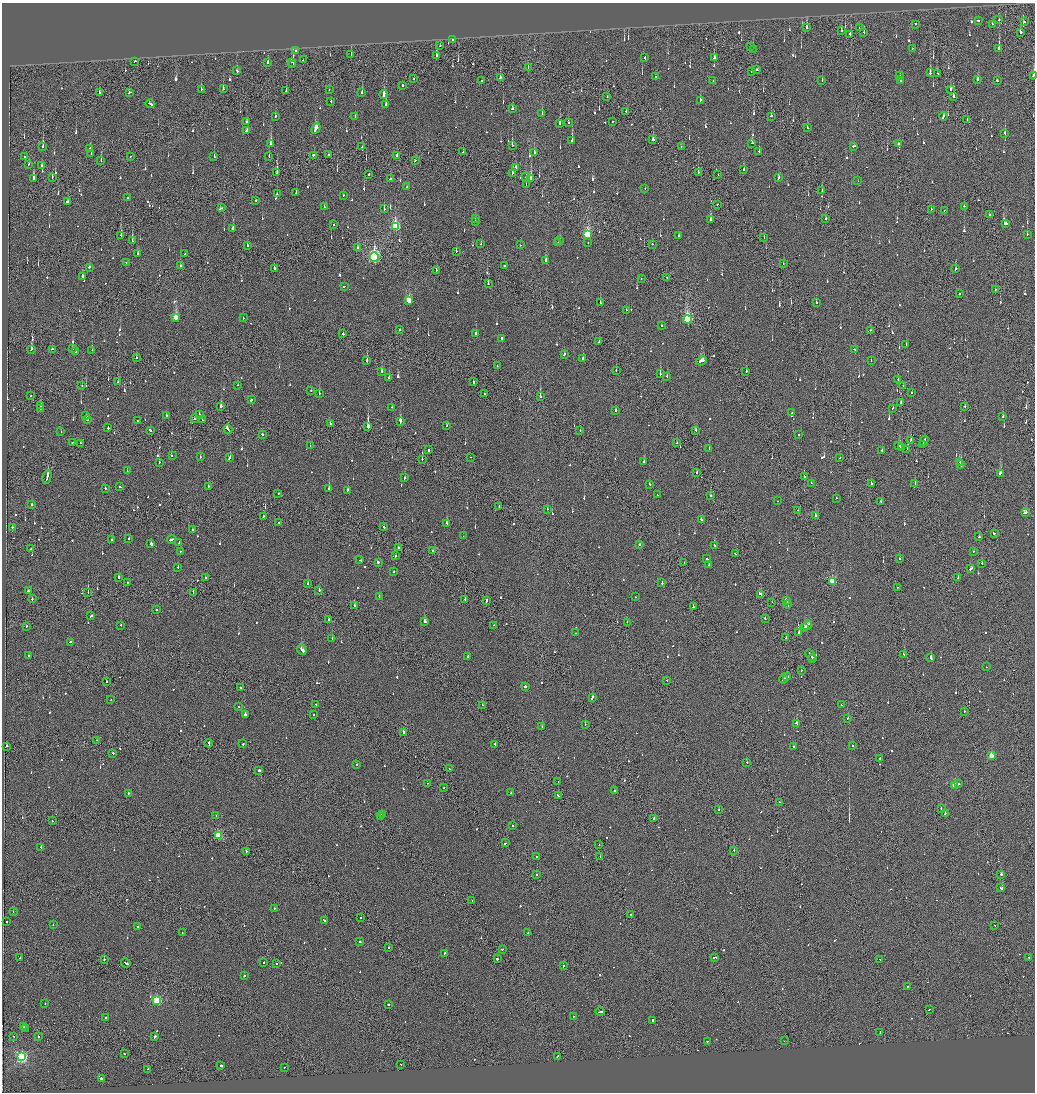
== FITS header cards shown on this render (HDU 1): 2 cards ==
NAXIS1  =                 2065
NAXIS2  =                 2180

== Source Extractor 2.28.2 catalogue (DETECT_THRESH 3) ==
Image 2065 x 2180 px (HDU 1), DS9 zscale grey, zoomed out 1/2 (1 PNG px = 2 x 2 image px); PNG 1037 x 1094 px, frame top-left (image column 1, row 2179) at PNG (2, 3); each listed source drawn as its Kron ellipse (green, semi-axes under 4 px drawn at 4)
Background -0.138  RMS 0.067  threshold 0.2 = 3 sigma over >= 5 px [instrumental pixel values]
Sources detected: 1102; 56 cannot appear on this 1/2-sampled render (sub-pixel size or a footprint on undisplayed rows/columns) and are neither listed nor drawn; of the other 1046, the 500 brightest by FLUX_AUTO listed and drawn (546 fainter detections omitted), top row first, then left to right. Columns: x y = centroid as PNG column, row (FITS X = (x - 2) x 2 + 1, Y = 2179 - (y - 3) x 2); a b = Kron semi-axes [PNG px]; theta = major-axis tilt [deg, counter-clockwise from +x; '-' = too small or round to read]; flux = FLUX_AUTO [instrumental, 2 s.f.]
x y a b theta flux
999 20 2 2 - 110
978 21 2 2 - 150
1024 22 2 2 - 72
915 24 2 2 - 260
992 24 2 1 - 240
859 27 2 2 - 71
807 28 3 2 - 150
841 30 3 2 - 73
864 32 2 2 - 130
1020 32 2 2 - 210
850 35 4 2 - 160
453 40 2 2 - 83
440 46 2 1 - 190
750 46 2 2 - 330
912 48 2 2 - 140
999 48 2 2 - 1600
753 49 2 1 - 74
296 50 2 2 - 73
351 54 3 2 - 120
436 56 3 2 - 530
645 58 3 2 - 410
714 58 2 2 - 130
303 60 2 1 - 100
135 61 2 2 - 70
291 62 4 2 - 100
268 63 2 2 - 200
293 65 3 2 - 620
528 67 3 1 - 100
757 70 2 2 - 100
237 71 2 2 - 120
751 72 2 1 - 120
930 73 2 2 - 340
937 73 2 1 - 260
1033 75 4 2 - 170
900 76 2 2 - 130
500 77 3 2 - 140
655 77 2 2 - 71
413 79 2 1 - 230
978 79 3 2 - 82
713 80 2 2 - 110
822 80 2 2 - 93
901 80 2 2 - 87
481 81 2 2 - 91
997 81 2 2 - 89
402 85 2 2 - 250
201 89 2 2 - 97
223 89 3 2 - 96
951 89 3 2 - 90
286 90 3 2 - 110
329 90 2 2 - 78
129 92 3 2 - 110
99 93 2 2 - 590
362 93 2 2 - 80
384 94 4 2 - 940
607 96 2 1 - 130
953 97 2 1 - 2200
700 100 2 2 - 440
331 101 2 2 - 130
150 104 5 2 - 370
386 105 3 2 - 370
512 109 2 2 - 130
626 111 2 1 - 660
542 114 2 1 - 230
275 116 2 2 - 65
355 116 2 2 - 100
771 116 2 2 - 130
944 116 4 2 - 270
967 119 2 1 - 150
247 122 2 2 - 100
568 122 2 2 - 80
612 122 2 1 - 190
560 123 2 2 - 160
807 128 2 2 - 110
316 129 6 2 62 380
247 131 3 2 - 460
1005 133 3 2 - 130
653 140 3 2 - 120
572 141 2 2 - 3600
752 143 2 2 - 71
271 144 3 2 - 1600
898 144 2 1 - 190
512 145 2 2 - 540
43 146 2 2 - 340
853 146 3 2 - 190
362 147 2 1 - 97
681 147 2 1 - 83
90 148 2 2 - 85
759 151 2 2 - 64
463 152 2 2 - 150
534 152 2 2 - 150
91 153 3 2 - 98
328 154 3 2 - 100
313 155 3 2 - 280
397 155 2 2 - 110
25 156 2 2 - 140
130 156 2 1 - 73
269 156 2 2 - 260
214 157 2 2 - 90
101 160 3 1 - 91
415 161 2 2 - 140
29 164 2 2 - 73
41 166 2 2 - 260
516 167 2 2 - 75
744 170 2 2 - 290
277 173 3 2 - 250
512 173 2 1 - 120
698 173 2 2 - 270
369 174 2 2 - 200
718 175 2 1 - 190
52 177 2 1 - 73
526 177 3 1 - 160
33 178 3 2 - 310
778 178 3 2 - 100
390 179 2 2 - 120
531 179 3 1 - 11000
858 181 2 2 - 190
526 185 2 1 - 72
406 187 2 1 - 65
645 188 2 1 - 70
822 191 2 1 - 91
296 193 2 2 - 160
277 194 2 2 - 130
343 195 2 2 - 65
127 198 2 2 - 72
256 200 2 2 - 85
67 202 2 2 - 120
717 204 2 1 - 80
964 206 2 2 - 99
324 207 2 2 - 87
222 208 2 2 - 65
384 209 2 2 - 160
931 209 2 2 - 160
944 210 2 2 - 70
990 215 2 2 - 370
475 218 2 2 - 160
826 219 2 1 - 86
711 220 2 2 - 500
475 221 2 2 - 180
1005 224 3 2 - 250
334 225 2 2 - 110
395 226 4 3 - 1200
232 229 2 2 - 270
1027 234 2 2 - 93
121 235 2 2 - 190
587 235 4 3 - 1100
679 235 2 2 - 250
764 238 2 2 - 64
132 241 3 2 - 120
560 241 2 2 - 120
558 242 2 2 - 130
588 242 2 2 - 95
481 244 2 1 - 77
652 244 2 2 - 110
247 245 2 2 - 65
520 245 2 2 - 81
358 248 2 2 - 100
456 251 2 1 - 77
138 254 3 2 - 91
185 254 2 2 - 130
374 257 5 3 - 3100
546 260 3 2 - 220
126 263 2 2 - 85
783 264 2 2 - 100
505 265 2 2 - 65
180 266 2 2 - 74
89 267 3 2 - 200
274 269 3 1 - 150
956 269 3 2 - 150
436 270 2 2 - 190
82 277 2 2 - 150
667 277 2 1 - 130
641 279 2 2 - 75
488 283 2 2 - 140
344 286 3 2 - 130
995 290 2 1 - 190
959 294 2 2 - 610
409 300 3 3 - 570
600 303 2 2 - 270
816 303 2 2 - 76
626 310 2 2 - 64
176 318 4 3 - 460
243 318 2 2 - 150
688 320 4 3 - 1700
661 326 2 2 - 73
399 330 2 2 - 120
871 330 2 2 - 96
476 333 3 2 - 260
343 334 2 2 - 580
502 338 2 2 - 170
599 342 2 2 - 100
906 345 2 1 - 69
31 349 3 2 - 140
52 349 2 2 - 270
72 349 2 2 - 110
854 349 2 1 - 110
92 350 2 2 - 67
76 351 2 1 - 95
564 354 2 2 - 260
136 358 2 1 - 69
583 358 2 2 - 75
367 361 2 2 - 560
701 361 5 2 - 320
871 361 2 2 - 63
497 366 2 2 - 100
616 370 2 2 - 120
382 371 3 2 - 150
746 371 2 2 - 200
660 374 2 2 - 180
667 377 2 1 - 120
389 378 2 2 - 89
898 380 2 1 - 68
118 382 2 2 - 68
473 382 2 1 - 260
82 385 2 1 - 68
238 385 2 2 - 73
903 386 2 2 - 68
311 390 2 2 - 84
319 393 2 2 - 110
912 393 2 2 - 76
484 394 2 1 - 140
31 395 2 2 - 71
540 397 2 2 - 500
251 400 2 1 - 320
901 403 2 2 - 200
40 405 2 2 - 380
221 406 3 2 - 140
965 406 2 1 - 130
392 407 2 2 - 64
40 408 2 1 - 250
893 408 2 2 - 92
616 410 3 2 - 190
792 413 2 2 - 110
199 414 2 1 - 85
86 416 2 2 - 810
167 416 2 2 - 130
1003 417 2 2 - 200
195 418 3 2 - 140
87 420 2 2 - 98
203 420 2 1 - 75
137 421 2 2 - 93
400 421 3 2 - 1800
330 424 2 2 - 110
447 426 2 2 - 80
108 427 3 2 - 250
368 427 3 2 - 4000
228 429 4 2 - 340
150 430 2 2 - 220
696 430 3 2 - 93
580 431 2 1 - 130
61 432 2 2 - 69
262 434 2 2 - 840
798 435 2 2 - 250
910 440 2 2 - 180
924 441 5 2 - 390
72 443 2 2 - 150
80 443 2 1 - 78
677 443 2 2 - 80
923 444 3 1 - 140
310 446 2 1 - 64
899 446 3 2 - 160
901 447 3 1 - 140
709 448 2 2 - 130
907 449 2 1 - 330
429 450 2 2 - 380
882 450 2 2 - 300
172 456 2 2 - 110
200 457 2 2 - 77
230 457 3 2 - 330
470 457 2 2 - 150
840 458 2 1 - 66
422 459 2 2 - 98
644 461 2 2 - 110
159 462 2 2 - 84
960 462 3 2 - 290
961 465 2 2 - 300
127 471 2 1 - 110
697 472 2 2 - 140
1000 473 2 2 - 450
804 476 2 2 - 100
47 477 7 2 77 430
404 478 2 2 - 78
811 483 2 1 - 84
649 484 2 2 - 170
871 484 2 1 - 770
915 484 2 1 - 81
208 486 2 2 - 130
120 487 2 1 - 98
105 488 2 2 - 110
329 489 2 2 - 310
347 490 2 2 - 340
278 493 2 2 - 79
657 495 2 2 - 100
711 495 2 2 - 79
836 498 2 2 - 72
777 501 2 2 - 64
881 501 2 2 - 74
32 505 2 2 - 690
499 507 3 1 - 150
547 509 2 2 - 84
798 510 2 2 - 78
1025 513 4 2 - 290
263 516 2 2 - 73
815 516 2 2 - 260
701 519 2 2 - 120
279 522 2 1 - 110
446 523 3 2 - 160
13 527 2 2 - 150
384 527 2 2 - 190
193 529 2 2 - 93
994 533 2 2 - 170
463 536 2 1 - 140
979 537 2 2 - 100
129 538 2 2 - 170
172 539 4 2 - 280
112 540 2 2 - 88
179 543 2 2 - 150
151 544 2 2 - 680
640 544 2 2 - 110
715 545 3 2 - 130
398 548 2 2 - 220
31 549 2 1 - 120
433 550 3 2 - 110
974 551 2 2 - 75
180 552 2 2 - 63
736 554 3 2 - 180
395 556 2 2 - 99
707 559 2 2 - 120
900 559 2 2 - 79
360 560 3 2 - 220
378 562 3 2 - 190
684 562 2 2 - 120
982 563 2 2 - 74
709 564 2 2 - 110
178 567 2 2 - 77
971 569 3 2 - 220
394 572 2 2 - 65
119 577 2 2 - 200
205 578 2 2 - 88
958 578 2 2 - 110
832 581 3 3 - 580
127 582 2 2 - 73
662 582 3 2 - 200
308 584 2 2 - 140
897 587 2 1 - 66
319 590 2 2 - 160
28 591 2 2 - 110
88 592 2 1 - 480
193 592 2 1 - 66
760 594 3 1 - 220
379 596 2 2 - 130
635 597 2 2 - 78
32 599 2 2 - 110
465 600 2 1 - 81
786 600 4 2 - 300
486 601 3 1 - 210
772 602 2 1 - 71
788 604 4 2 - 370
354 605 3 2 - 160
693 607 2 2 - 380
156 610 2 2 - 150
91 616 3 2 - 160
765 618 3 2 - 95
328 620 2 1 - 66
424 622 2 2 - 400
627 622 2 1 - 85
121 625 2 2 - 73
494 625 2 2 - 74
807 625 5 2 - 410
26 626 2 2 - 79
805 627 3 1 - 250
799 632 2 2 - 330
575 633 2 1 - 92
332 638 2 2 - 67
786 638 3 1 - 210
70 642 3 2 - 120
302 650 5 2 - 440
904 654 3 2 - 160
29 655 2 2 - 170
811 655 6 2 -54 440
468 657 3 2 - 1000
931 657 4 2 - 320
813 659 4 2 - 300
986 667 2 2 - 80
801 670 2 1 - 63
787 677 3 2 - 160
783 679 4 2 - 200
667 680 2 2 - 63
106 682 2 2 - 100
525 686 2 2 - 720
240 688 2 2 - 110
592 697 3 2 - 580
111 700 2 2 - 77
316 704 2 2 - 71
482 705 2 2 - 80
841 705 2 2 - 95
238 706 2 2 - 100
964 711 2 1 - 310
245 715 3 2 - 280
313 715 2 2 - 110
848 718 2 2 - 150
585 724 2 1 - 82
797 724 3 2 - 270
542 727 2 2 - 65
404 732 2 2 - 120
96 740 2 2 - 100
209 743 4 2 - 180
243 744 2 2 - 160
495 744 2 2 - 630
6 746 3 2 - 150
852 746 2 2 - 370
794 747 3 2 - 190
113 753 2 2 - 100
991 756 3 2 - 270
880 759 2 1 - 140
746 762 2 2 - 87
356 764 2 1 - 65
449 769 2 2 - 100
259 770 2 2 - 450
558 782 2 1 - 100
427 783 2 1 - 66
959 784 2 2 - 92
954 785 3 3 - 500
443 788 2 1 - 210
614 791 2 2 - 200
128 793 2 2 - 71
511 793 2 2 - 86
558 796 3 2 - 260
780 802 2 1 - 69
941 808 2 1 - 73
719 809 2 1 - 82
945 813 2 1 - 340
382 815 2 2 - 300
216 816 2 2 - 81
381 817 2 1 - 86
654 818 2 2 - 150
52 821 2 2 - 100
512 826 2 2 - 150
218 835 3 3 - 800
505 843 3 1 - 420
599 845 2 1 - 65
41 847 2 2 - 200
734 850 2 1 - 270
246 851 2 2 - 88
536 856 2 2 - 70
600 857 2 1 - 95
1001 874 2 2 - 460
537 875 2 1 - 450
1001 888 4 2 - 260
472 901 2 1 - 120
274 908 2 2 - 180
13 911 2 1 - 230
631 914 2 2 - 92
360 918 2 2 - 71
324 920 3 2 - 240
7 921 2 2 - 66
53 925 2 2 - 71
994 925 2 1 - 150
138 927 2 2 - 120
182 933 2 2 - 67
528 933 2 2 - 96
360 942 2 2 - 240
389 947 2 2 - 110
502 949 2 2 - 88
444 953 2 2 - 120
715 957 3 1 - 240
20 958 2 1 - 71
1029 958 2 2 - 170
104 959 2 1 - 120
497 959 2 2 - 560
880 959 3 2 - 130
264 962 2 2 - 96
126 963 5 2 - 270
277 963 2 2 - 100
563 966 2 2 - 120
244 976 2 2 - 180
907 986 2 2 - 82
157 1000 3 3 - 1100
45 1004 2 2 - 91
388 1004 2 2 - 370
929 1010 2 2 - 99
600 1012 5 2 - 230
574 1016 2 1 - 70
106 1018 2 2 - 210
652 1020 2 2 - 850
24 1027 3 2 - 560
25 1028 3 1 - 320
880 1033 3 2 - 160
38 1036 2 2 - 110
14 1037 2 2 - 94
154 1037 3 2 - 480
708 1041 2 2 - 170
784 1041 2 2 - 91
124 1054 2 2 - 72
558 1056 3 2 - 150
22 1057 3 3 - 2200
401 1064 2 1 - 100
221 1065 2 2 - 480
284 1067 2 2 - 110
147 1069 2 2 - 67
101 1078 2 2 - 380
At the frame edge (FLAGS 8, measured only in part): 1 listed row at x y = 1033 75
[546 fainter detections neither listed nor drawn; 56 sub-pixel or undisplayed-footprint detections neither listed nor drawn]